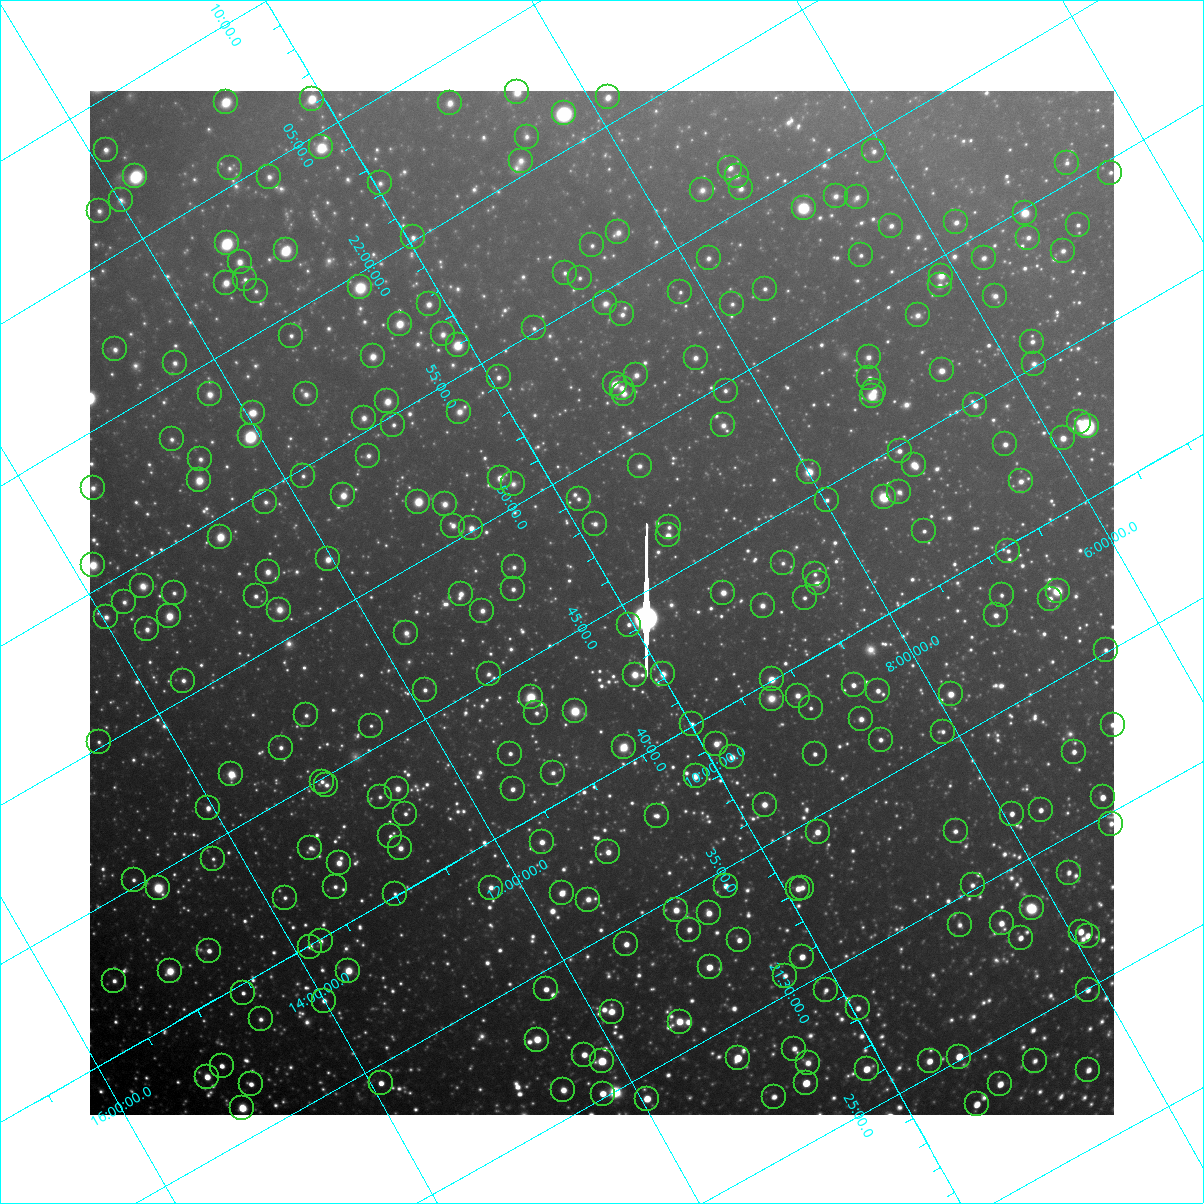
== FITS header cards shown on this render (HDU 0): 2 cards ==
NAXIS1  =                 1024 / Required FITS header
NAXIS2  =                 1024 / Required FITS header

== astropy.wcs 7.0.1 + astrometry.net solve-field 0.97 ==
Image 1024 x 1024 px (HDU 0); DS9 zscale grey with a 90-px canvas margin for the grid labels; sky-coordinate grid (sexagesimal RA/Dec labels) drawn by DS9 from the SOLVED WCS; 270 Tycho-2 reference stars matched to detected sources circled (green)
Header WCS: RA---TAN-SIP/DEC--TAN-SIP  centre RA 21:45:27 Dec +10:09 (326.36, +10.15 deg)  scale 31.7 arcsec/px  FOV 540.8' x 540.6'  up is +120 deg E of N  parity flipped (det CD > 0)
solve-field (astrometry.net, Tycho-2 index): VERIFIED the header's WCS against the Tycho-2 star catalogue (verified at 8 index scales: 11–298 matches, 0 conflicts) and refined it, rather than solving blind
Solved WCS: RA---TAN-SIP/DEC--TAN-SIP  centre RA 21:45:27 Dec +10:09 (326.36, +10.14 deg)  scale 31.7 arcsec/px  FOV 540.6' x 540.7'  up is +120 deg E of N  parity flipped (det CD > 0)
The solver's refit moves the header's centre by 1.6 arcsec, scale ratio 0.9998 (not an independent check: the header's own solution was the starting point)
Tycho-2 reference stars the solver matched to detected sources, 270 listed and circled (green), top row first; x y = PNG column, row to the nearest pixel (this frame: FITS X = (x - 90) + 1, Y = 1024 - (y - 91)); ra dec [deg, ICRS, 3 dp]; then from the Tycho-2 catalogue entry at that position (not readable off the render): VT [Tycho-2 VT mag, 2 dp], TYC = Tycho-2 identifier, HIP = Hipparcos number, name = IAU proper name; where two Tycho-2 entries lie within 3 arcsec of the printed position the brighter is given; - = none
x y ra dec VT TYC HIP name
517 92 330.663 +8.515 7.87 1135-27-1 - -
608 97 330.212 +7.852 7.99 1135-489-1 108663 -
312 99 331.544 +10.093 7.14 1140-1050-1 109117 -
226 102 331.914 +10.754 7.19 1140-823-1 109226 -
450 103 330.885 +9.071 8.43 1135-274-1 - -
564 113 330.288 +8.257 5.80 1135-877-1 108699 -
527 137 330.279 +8.644 8.92 1135-1052-1 108696 -
321 147 331.130 +10.240 7.03 1139-952-1 108963 -
106 150 332.098 +11.870 8.47 1144-1408-1 - -
874 151 328.604 +6.084 8.94 557-543-1 108130 -
521 161 330.122 +8.796 9.16 1135-402-1 - -
1067 163 327.656 +4.681 9.41 552-1295-1 - -
230 168 331.389 +11.026 9.31 1140-103-1 - -
730 168 329.124 +7.242 8.54 557-409-1 - -
1110 173 327.392 +4.394 9.25 552-66-1 - -
135 176 331.761 +11.768 7.04 1144-731-1 109181 -
737 176 329.030 +7.228 9.31 557-67-1 - -
269 177 331.142 +10.766 8.79 1139-896-1 - -
380 183 330.587 +9.959 9.34 1139-435-1 - -
741 188 328.917 +7.254 8.76 557-367-1 108239 -
702 190 329.078 +7.554 9.29 1122-360-1 108286 -
836 196 328.434 +6.570 8.82 557-1163-1 - -
857 197 328.330 +6.415 9.07 557-1154-1 108038 -
121 200 331.643 +11.988 8.97 1144-1048-1 - -
804 208 328.491 +6.865 6.23 557-1205-1 108090 -
99 211 331.658 +12.197 9.12 1144-950-1 109154 -
1025 213 327.464 +5.213 7.46 552-597-1 107764 -
956 222 327.697 +5.774 8.46 556-1145-1 - -
1078 225 327.137 +4.868 9.06 552-1178-1 - -
891 226 327.961 +6.281 9.00 556-434-1 - -
618 232 329.133 +8.378 8.87 1122-558-1 - -
413 237 330.025 +9.954 9.04 1139-1487-1 - -
1028 238 327.261 +5.297 9.06 552-741-1 - -
227 243 330.829 +11.387 5.81 1143-506-1 108875 -
592 245 329.152 +8.634 9.23 1122-8-1 - -
286 250 330.506 +10.974 6.35 1139-756-1 108766 -
1063 251 327.006 +5.094 8.92 552-507-1 - -
861 255 327.871 +6.641 9.18 556-883-1 - -
709 258 328.531 +7.808 9.04 1122-270-1 - -
984 258 327.301 +5.723 8.78 556-1279-1 - -
240 262 330.628 +11.371 8.12 1143-1366-1 108806 -
565 273 329.066 +8.963 9.42 1122-123-1 - -
941 276 327.357 +6.121 8.35 556-1339-1 - -
580 278 328.959 +8.872 9.29 1122-271-1 - -
245 279 330.467 +11.409 9.27 1143-1146-1 - -
226 283 330.530 +11.568 7.84 1143-1548-1 - -
940 285 327.289 +6.176 9.12 556-826-1 - -
360 287 329.882 +10.576 7.18 1139-929-1 108566 -
765 289 328.045 +7.516 9.13 1122-920-1 - -
256 291 330.326 +11.381 9.50 1143-210-1 - -
680 292 328.398 +8.171 9.43 1122-1012-1 - -
995 296 326.963 +5.803 8.79 556-1033-1 - -
605 303 328.648 +8.792 8.92 1122-517-1 108143 -
429 304 329.441 +10.133 8.13 1139-161-1 108413 -
732 304 328.074 +7.831 9.56 1122-1192-1 - -
622 314 328.487 +8.711 8.75 1122-1459-1 - -
918 315 327.160 +6.475 9.03 556-798-1 - -
400 324 329.424 +10.440 7.34 1139-966-1 108408 -
534 328 328.779 +9.443 9.34 1126-1346-1 108187 -
443 334 329.145 +10.162 8.78 1126-1571-1 - -
291 336 329.826 +11.315 9.12 1143-602-1 - -
1032 342 326.449 +5.723 9.16 556-1133-1 - -
458 345 328.996 +10.097 7.17 1126-448-1 108263 -
115 349 330.524 +12.705 8.67 1143-619-1 108775 -
373 356 329.293 +10.790 8.23 1126-1585-1 - -
869 357 327.058 +7.032 8.69 556-232-1 107646 -
696 358 327.826 +8.347 8.61 1122-1390-1 107868 -
175 363 330.147 +12.316 8.98 1143-1525-1 - -
1034 364 326.275 +5.809 9.14 556-1374-1 - -
942 370 326.631 +6.535 7.87 556-959-1 - -
636 375 327.959 +8.873 8.94 1122-1065-1 - -
499 377 328.561 +9.930 8.85 1126-511-1 - -
869 378 326.895 +7.117 9.24 556-927-1 - -
615 384 327.986 +9.079 7.84 1122-901-1 107925 -
622 388 327.927 +9.042 8.41 1122-759-1 107902 -
726 391 327.438 +8.266 9.32 1121-1422-1 107754 -
874 391 326.771 +7.141 8.79 556-599-1 107559 -
210 394 329.744 +12.194 8.32 1143-700-1 - -
306 394 329.306 +11.466 8.99 1130-1729-1 108367 -
624 394 327.871 +9.050 8.72 1122-865-1 - -
872 396 326.745 +7.175 7.76 556-38-1 107549 -
387 401 328.881 +10.880 7.83 1126-16-1 108228 -
975 405 326.216 +6.433 8.14 555-962-1 - -
459 412 328.476 +10.380 8.40 1126-843-1 - -
253 413 329.406 +11.947 7.51 1143-1360-1 108396 -
364 418 328.861 +11.133 8.42 1126-988-1 - -
1079 422 325.633 +5.719 8.97 555-392-1 - -
393 425 328.673 +10.938 9.06 1126-1161-1 - -
723 425 327.183 +8.435 8.74 1121-640-1 - -
1087 426 325.564 +5.680 5.50 555-1663-1 107151 -
250 436 329.235 +12.076 5.54 1130-1972-1 108339 -
1063 438 325.577 +5.912 7.62 555-42-1 107153 -
172 439 329.570 +12.682 9.19 1143-89-1 - -
1005 444 325.785 +6.377 8.26 555-1244-1 - -
900 451 326.202 +7.209 8.37 555-43-1 - -
368 456 328.549 +11.266 9.03 1130-1398-1 - -
200 459 329.286 +12.554 9.19 1130-1806-1 - -
914 465 326.033 +7.158 7.49 555-887-1 - -
640 466 327.245 +9.253 9.14 1121-1093-1 107698 -
809 472 326.442 +7.988 7.33 1121-1547-1 107447 -
303 476 328.688 +11.853 9.33 1130-910-1 - -
500 478 327.781 +10.368 7.93 1126-1094-1 107858 -
199 480 329.127 +12.659 7.86 1130-1661-1 108307 -
1021 481 325.432 +6.421 8.47 555-1126-1 107107 -
513 484 327.674 +10.292 9.35 1126-794-1 - -
93 488 329.554 +13.494 8.59 1147-676-1 - -
899 492 325.888 +7.392 9.39 555-1089-1 - -
343 495 328.354 +11.634 7.92 1130-768-1 108051 -
884 497 325.916 +7.529 6.60 1121-1130-1 107271 -
579 499 327.266 +9.862 9.08 1125-1549-1 - -
827 500 326.146 +7.977 8.97 1121-1040-1 - -
265 502 328.656 +12.253 9.21 1130-1130-1 - -
418 502 327.966 +11.091 6.68 1126-413-1 107919 -
445 504 327.828 +10.902 8.34 1126-443-1 - -
595 524 326.999 +9.846 8.81 1125-2072-1 - -
453 526 327.624 +10.935 8.71 1126-185-1 107811 -
669 527 326.639 +9.299 9.28 1121-541-1 - -
471 528 327.521 +10.807 7.88 1126-200-1 107780 -
924 531 325.477 +7.372 9.24 555-717-1 107118 -
668 535 326.581 +9.342 7.67 1121-767-1 107495 -
220 537 328.592 +12.751 6.61 1130-233-1 108127 -
1008 551 324.954 +6.820 9.01 555-979-1 106962 -
328 559 327.928 +12.036 7.63 1130-1171-1 107903 -
783 563 325.856 +8.589 9.73 1121-1176-1 - -
93 565 328.956 +13.839 7.86 1134-801-1 108249 -
514 567 327.027 +10.656 8.98 1125-883-1 - -
268 572 328.105 +12.547 8.29 1130-1367-1 - -
815 574 325.626 +8.394 9.55 1121-354-1 - -
818 583 325.547 +8.415 8.53 1121-838-1 107146 -
142 586 328.565 +13.557 8.64 1134-1052-1 - -
513 589 326.860 +10.760 8.69 1125-1069-1 - -
1058 591 324.432 +6.618 6.18 555-1661-1 106783 -
174 593 328.367 +13.351 9.42 1134-1772-1 - -
723 593 325.893 +9.172 7.87 1121-1053-1 - -
461 594 327.059 +11.178 8.21 1125-214-1 107647 -
1002 595 324.645 +7.064 9.46 555-389-1 - -
256 596 327.971 +12.747 8.74 1130-61-1 - -
805 598 325.492 +8.575 9.15 1120-184-1 - -
1050 599 324.404 +6.710 9.47 555-121-1 - -
124 602 328.523 +13.767 9.10 1134-1030-1 - -
763 606 325.619 +8.931 8.31 1121-1005-1 107169 -
279 610 327.758 +12.626 8.82 1130-653-1 107848 -
482 611 326.832 +11.089 8.59 1125-836-1 - -
996 615 324.514 +7.195 8.65 555-129-1 - -
169 616 328.208 +13.489 7.47 1134-1169-1 108002 -
106 617 328.489 +13.969 9.00 1134-534-1 - -
629 625 326.068 +10.034 8.81 1125-2001-1 - -
147 629 328.207 +13.716 8.54 1134-1734-1 108001 -
406 633 327.003 +11.766 8.91 1129-1655-1 107628 -
1106 650 323.769 +6.513 9.09 554-1646-1 - -
489 674 326.312 +11.321 9.58 1129-445-1 - -
663 674 325.532 +9.992 8.47 1125-1426-1 - -
635 675 325.654 +10.208 7.59 1125-1349-1 107184 -
772 679 325.008 +9.185 6.99 1120-161-1 106981 -
183 681 327.642 +13.668 9.02 1134-1771-1 - -
854 685 324.603 +8.585 8.25 1120-776-1 106841 -
425 690 326.475 +11.877 8.86 1129-1994-1 107461 -
878 691 324.451 +8.423 8.48 1120-1518-1 - -
951 694 324.105 +7.883 7.80 1120-1401-1 106677 -
798 696 324.768 +9.056 8.54 1120-523-1 - -
531 697 325.943 +11.101 7.31 1125-772-1 107280 -
772 699 324.861 +9.270 9.03 1120-327-1 - -
811 708 324.613 +9.012 9.34 1120-845-1 - -
575 711 325.637 +10.824 6.03 1125-925-1 107173 -
536 713 325.793 +11.127 9.33 1125-1382-1 - -
306 715 326.812 +12.891 9.42 1129-124-1 - -
861 719 324.306 +8.674 8.67 1120-470-1 - -
692 724 325.015 +9.987 8.96 1124-904-1 - -
1113 725 323.167 +6.786 9.30 554-1643-1 - -
371 726 326.439 +12.444 9.66 1129-1647-1 - -
943 732 323.851 +8.105 9.49 1120-1326-1 - -
881 740 324.062 +8.616 9.05 1120-1110-1 106664 -
99 742 327.548 +14.578 9.62 1134-354-1 - -
716 744 324.754 +9.888 7.96 1124-1088-1 106895 -
624 747 325.139 +10.612 7.03 1124-401-1 107028 -
281 748 326.676 +13.226 8.94 1133-839-1 - -
1074 752 323.124 +7.195 8.75 554-1335-1 106357 -
510 754 325.597 +11.505 8.92 1129-433-1 - -
815 754 324.240 +9.181 8.97 1120-423-1 - -
732 757 324.581 +9.826 8.42 1124-1552-1 - -
553 773 325.256 +11.263 9.32 1128-1642-1 107062 -
231 774 326.693 +13.720 6.70 1133-1901-1 107531 -
696 776 324.599 +10.185 8.07 1124-2040-1 106839 -
322 782 326.224 +13.062 9.02 1129-572-1 107375 -
326 785 326.177 +13.043 9.32 1129-1881-1 - -
397 789 325.827 +12.518 7.90 1129-1437-1 107246 -
513 789 325.308 +11.643 8.44 1128-960-1 - -
380 797 325.842 +12.689 9.74 1129-466-1 - -
1103 797 322.650 +7.174 7.92 554-430-1 106195 -
765 805 324.071 +9.785 7.94 1124-1296-1 106666 -
208 808 326.534 +14.043 8.27 1133-1356-1 - -
1041 810 322.820 +7.700 8.56 1119-807-1 - -
405 814 325.596 +12.567 9.25 1129-928-1 - -
1012 814 322.917 +7.936 8.46 1119-251-1 - -
657 816 324.458 +10.655 9.09 1124-1349-1 - -
1111 824 322.413 +7.223 9.19 541-1777-1 - -
956 831 323.028 +8.442 9.21 1119-1340-1 106330 -
818 832 323.624 +9.500 7.96 1124-1756-3 106519 -
390 836 325.489 +12.781 9.10 1128-713-1 - -
542 842 324.765 +11.650 8.32 1128-1656-1 106902 -
310 848 325.756 +13.439 9.38 1133-215-1 - -
400 848 325.349 +12.756 8.46 1128-607-1 107085 -
608 852 324.392 +11.187 8.31 1124-939-1 106760 -
213 859 326.111 +14.226 9.77 1133-1929-1 - -
339 863 325.511 +13.289 8.27 1132-1070-1 107131 -
1069 873 322.220 +7.757 8.79 1119-1083-1 106054 -
134 880 326.307 +14.920 9.40 1133-234-1 107401 -
973 885 322.538 +8.547 9.42 1119-762-1 - -
726 886 323.609 +10.435 8.15 1123-636-1 106516 -
335 887 325.341 +13.420 9.35 1132-500-1 - -
158 888 326.131 +14.772 6.02 1133-1258-1 107350 -
491 888 324.638 +12.238 8.92 1128-1479-1 - -
802 888 323.260 +9.858 9.18 1123-178-1 106402 -
798 889 323.270 +9.894 8.31 1123-544-1 - -
562 893 324.277 +11.719 7.25 1128-522-1 106725 -
395 894 325.018 +12.996 9.97 1128-81-1 - -
285 898 325.482 +13.851 9.47 1132-1278-1 - -
588 900 324.113 +11.545 8.65 1128-384-1 - -
1032 908 322.103 +8.196 6.60 1119-873-1 106021 -
676 910 323.640 +10.919 7.97 1124-733-1 106526 -
709 913 323.472 +10.682 8.15 1123-1103-1 106471 -
1002 923 322.119 +8.489 8.72 1119-1471-1 - -
960 925 322.288 +8.816 9.33 1119-992-1 - -
689 930 323.432 +10.902 8.70 1123-299-1 106460 -
1081 932 321.712 +7.921 8.04 1119-975-1 105896 -
1088 936 321.654 +7.885 8.33 1106-1193-1 - -
1021 938 321.924 +8.405 8.61 1119-1477-1 105968 -
739 940 323.130 +10.565 8.51 1123-791-1 - -
321 941 324.981 +13.768 8.78 1132-426-1 - -
626 944 323.594 +11.448 8.37 1127-998-1 - -
310 947 324.987 +13.872 8.91 1132-1844-1 - -
209 951 325.407 +14.659 8.35 1132-1853-1 107099 -
802 957 322.724 +10.157 7.89 1123-394-1 106221 -
710 967 323.049 +10.911 7.21 1123-293-1 106337 -
170 971 325.424 +15.042 7.37 1665-1289-1 107105 -
348 971 324.624 +13.684 7.76 1132-1964-1 106850 -
785 976 322.653 +10.369 8.94 1123-490-1 - -
114 981 325.600 +15.505 9.14 1665-297-1 - -
546 989 323.598 +12.257 8.11 1127-542-1 106513 -
826 990 322.364 +10.118 9.19 1123-1795-1 - -
1088 990 321.237 +8.117 8.61 1106-1220-1 - -
243 993 324.922 +14.581 9.05 1132-1367-1 - -
324 1001 324.498 +14.000 8.97 1132-724-1 - -
858 1008 322.085 +9.951 8.73 1123-2179-1 - -
612 1012 323.135 +11.851 7.92 1127-1372-1 106361 -
261 1019 324.636 +14.561 9.51 1132-561-1 - -
680 1022 322.758 +11.374 8.22 1127-1262-1 106232 -
537 1040 323.246 +12.540 7.50 1127-793-1 106397 -
794 1049 322.049 +10.611 8.80 1123-1730-1 106005 -
584 1055 322.919 +12.245 8.31 1127-98-1 - -
959 1057 321.274 +9.384 7.44 1110-2259-1 105747 -
738 1058 322.220 +11.085 7.37 1123-2302-1 106053 -
602 1061 322.790 +12.137 6.09 1127-2451-1 106243 -
930 1061 321.366 +9.630 8.34 1110-1509-1 105785 -
1035 1061 320.918 +8.825 8.95 1106-532-1 - -
808 1063 321.878 +10.568 9.03 1123-2112-1 105958 -
222 1066 324.444 +15.058 8.33 1665-1661-1 106788 -
867 1069 321.575 +10.145 7.61 1110-1135-1 105847 -
1088 1070 320.619 +8.454 8.69 1106-1846-1 105538 -
207 1077 324.424 +15.216 7.54 1665-1497-1 106775 -
381 1083 323.597 +13.920 8.24 1131-1258-1 106512 -
806 1083 321.728 +10.668 7.01 1123-1902-1 105902 -
251 1084 324.169 +14.913 8.47 1132-47-1 - -
1000 1084 320.886 +9.188 8.11 1106-85-1 - -
563 1090 322.735 +12.555 8.61 1127-501-1 106222 -
603 1094 322.535 +12.271 7.68 1127-856-1 106157 -
774 1097 321.763 +10.973 8.78 1123-1840-1 - -
647 1099 322.300 +11.953 7.47 1127-2231-1 106075 -
977 1104 320.831 +9.453 7.76 1110-1975-1 105597 -
242 1108 324.021 +15.082 6.62 1665-1555-1 106643 -